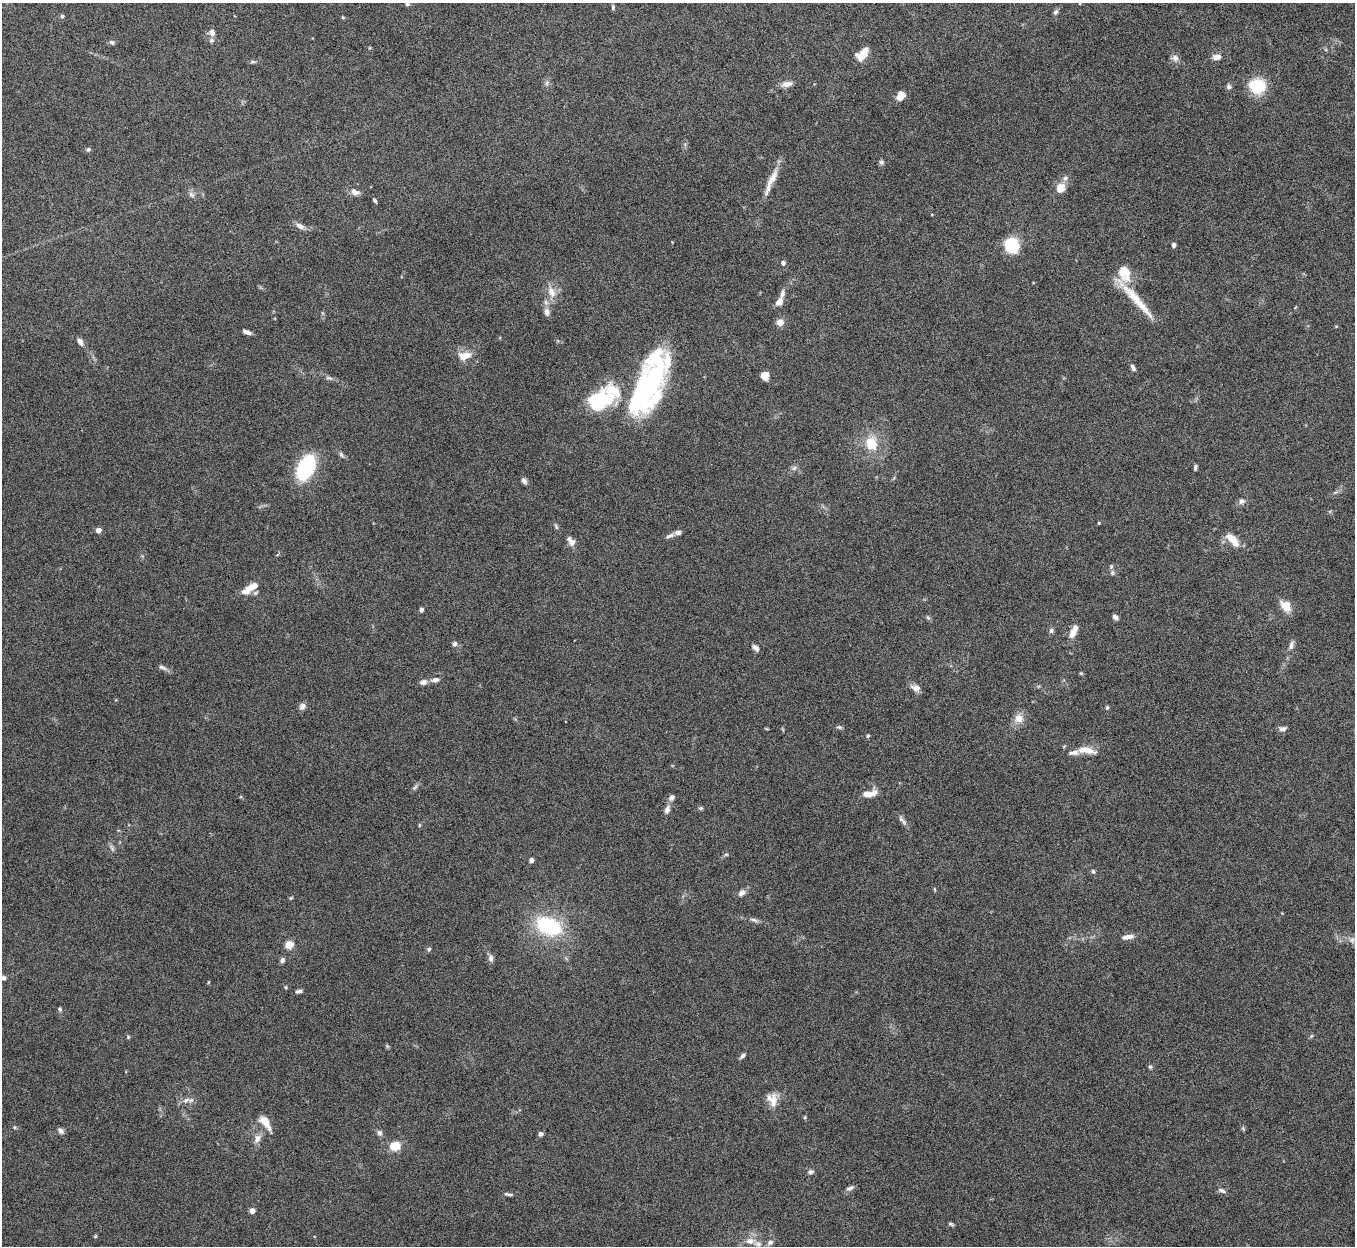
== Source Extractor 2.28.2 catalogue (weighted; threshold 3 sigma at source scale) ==
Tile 10 of 4 x 4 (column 2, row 3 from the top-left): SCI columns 1357-2709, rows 1396-2639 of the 5419 x 5403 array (HDU 1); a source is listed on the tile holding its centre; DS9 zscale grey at full resolution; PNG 1357 x 1248 px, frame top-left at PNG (2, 3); no overlay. Nothing masked; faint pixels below the display range render black.
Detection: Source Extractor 2.28.2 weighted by HDU 2 'WHT'; one run over the whole footprint, this tile lists its part. Background 0.163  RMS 0.0048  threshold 0.0196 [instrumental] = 3 sigma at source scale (4.09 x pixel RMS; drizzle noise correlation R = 1.36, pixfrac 0.8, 0.05/0.05 arcsec/px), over >= 5 px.
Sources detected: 137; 2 inside a brighter object's white glare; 1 long thin detection or spike segment (spike, bleed or trail) — not listed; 6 inside a brighter listed object's ellipse — not listed separately; the other 128 listed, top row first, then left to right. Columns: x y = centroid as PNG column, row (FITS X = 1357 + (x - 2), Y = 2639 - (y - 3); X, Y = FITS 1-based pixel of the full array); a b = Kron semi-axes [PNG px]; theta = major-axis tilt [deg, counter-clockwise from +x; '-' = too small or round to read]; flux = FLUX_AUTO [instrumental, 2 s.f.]
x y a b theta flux
407 4 6 5 - 0.75
613 7 7 4 82 0.74
1055 12 7 5 58 1
62 16 6 5 - 0.91
343 17 5 3 - 0.43
212 32 9 8 - 2.7
112 42 8 5 -27 0.98
862 54 16 9 47 5.9
1216 57 10 6 1 2.5
1175 58 9 8 - 2.1
252 62 7 4 5 0.81
547 83 7 6 - 1.1
787 84 15 7 12 2.8
1229 86 7 6 - 1.1
1257 86 10 8 -12 32
900 96 9 7 61 5
88 149 7 5 27 0.84
881 162 6 6 - 1.1
772 178 33 9 62 6.3
1061 188 12 10 55 4.7
354 192 10 7 -25 2.7
191 195 9 6 -40 1.5
374 200 6 3 -53 0.75
300 226 12 6 -27 2.3
1012 245 9 8 - 35
1174 245 4 4 - 1.7
783 263 5 4 - 1.6
1124 273 25 16 -72 9.3
551 292 15 9 -67 4.6
779 302 12 7 54 2.6
547 312 12 7 -82 2.2
780 322 9 8 - 2.9
247 332 9 4 -19 1.8
80 342 10 6 -55 2.5
464 356 19 11 11 5.5
1133 368 9 5 -62 1.3
765 375 7 7 - 4
329 378 10 4 -12 1.1
652 383 50 23 67 79
597 402 26 17 34 33
871 443 16 13 -69 10
341 454 9 5 -66 1.1
1195 467 7 4 76 0.92
305 468 25 14 62 36
794 468 7 6 - 1.2
524 481 7 5 -54 1.5
1242 501 9 7 30 1.6
1099 523 4 3 - 0.39
556 527 8 5 -64 0.78
98 530 4 4 - 3.8
678 532 7 5 5 1.8
669 536 13 5 18 1.6
1233 540 21 9 -45 6
571 541 11 7 -51 2.7
1112 573 7 6 - 1.1
248 590 20 9 41 5.7
1286 606 16 11 -49 4.9
421 610 6 5 - 0.95
1115 617 6 5 - 1.5
928 618 6 4 -20 0.67
1051 631 6 6 - 1.1
1072 634 11 9 78 2.8
454 644 6 6 - 1.3
1291 645 12 5 79 1.7
755 648 9 6 -42 1.6
162 667 13 5 -21 1.5
1081 673 5 4 - 0.48
435 680 10 6 12 2.1
423 682 10 6 16 2
916 688 13 8 -22 2.4
302 706 9 7 55 1.8
1107 708 5 4 - 0.65
1019 718 13 13 - 3.9
839 727 8 5 -15 0.82
1283 729 10 6 9 1.5
868 736 4 4 - 0.81
1088 750 18 8 -14 5.3
1074 753 18 8 6 3.2
415 787 10 5 45 1.1
870 793 20 8 12 4.4
672 797 9 7 44 1.6
701 808 6 5 - 0.69
667 810 11 6 71 2.2
902 820 18 5 -49 1.6
419 825 6 4 89 0.52
112 848 11 4 -57 1.1
726 854 6 4 1 0.61
531 860 4 4 - 2.7
1093 871 5 5 - 0.71
934 889 6 3 -71 0.44
742 893 11 7 49 2
291 898 6 3 44 0.46
754 920 13 5 -18 1.4
549 926 24 16 -23 36
1128 937 14 6 9 2.6
1352 940 10 8 57 2.1
289 945 5 5 - 16
429 949 6 5 - 0.78
491 958 9 7 -79 1.7
282 960 6 5 - 1.4
3 978 7 6 - 1.7
286 987 4 4 - 0.46
299 991 8 4 11 1.1
60 1009 5 5 - 0.85
1311 1036 6 4 46 0.56
128 1037 5 4 - 0.54
387 1046 6 4 -47 0.59
742 1056 8 4 40 1.2
1150 1067 5 5 - 0.66
186 1100 12 7 18 2.3
772 1100 18 13 -75 5.4
805 1117 5 4 - 0.51
265 1122 14 6 -54 7.7
15 1127 5 4 - 0.56
61 1131 9 6 -46 1.4
380 1133 7 7 - 1.4
540 1134 5 5 - 1.3
257 1139 12 8 71 2.7
395 1146 12 9 16 7.1
811 1172 8 6 6 1.1
850 1188 11 5 26 1.4
1222 1190 12 5 -27 1.3
508 1194 12 4 -10 1
252 1211 4 4 - 4.1
951 1224 7 4 -23 0.78
95 1236 6 4 88 0.45
750 1241 9 7 -3 2.9
770 1242 9 7 23 1.5
Isophote crosses this tile's border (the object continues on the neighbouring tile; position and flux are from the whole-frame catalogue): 1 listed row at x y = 3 978